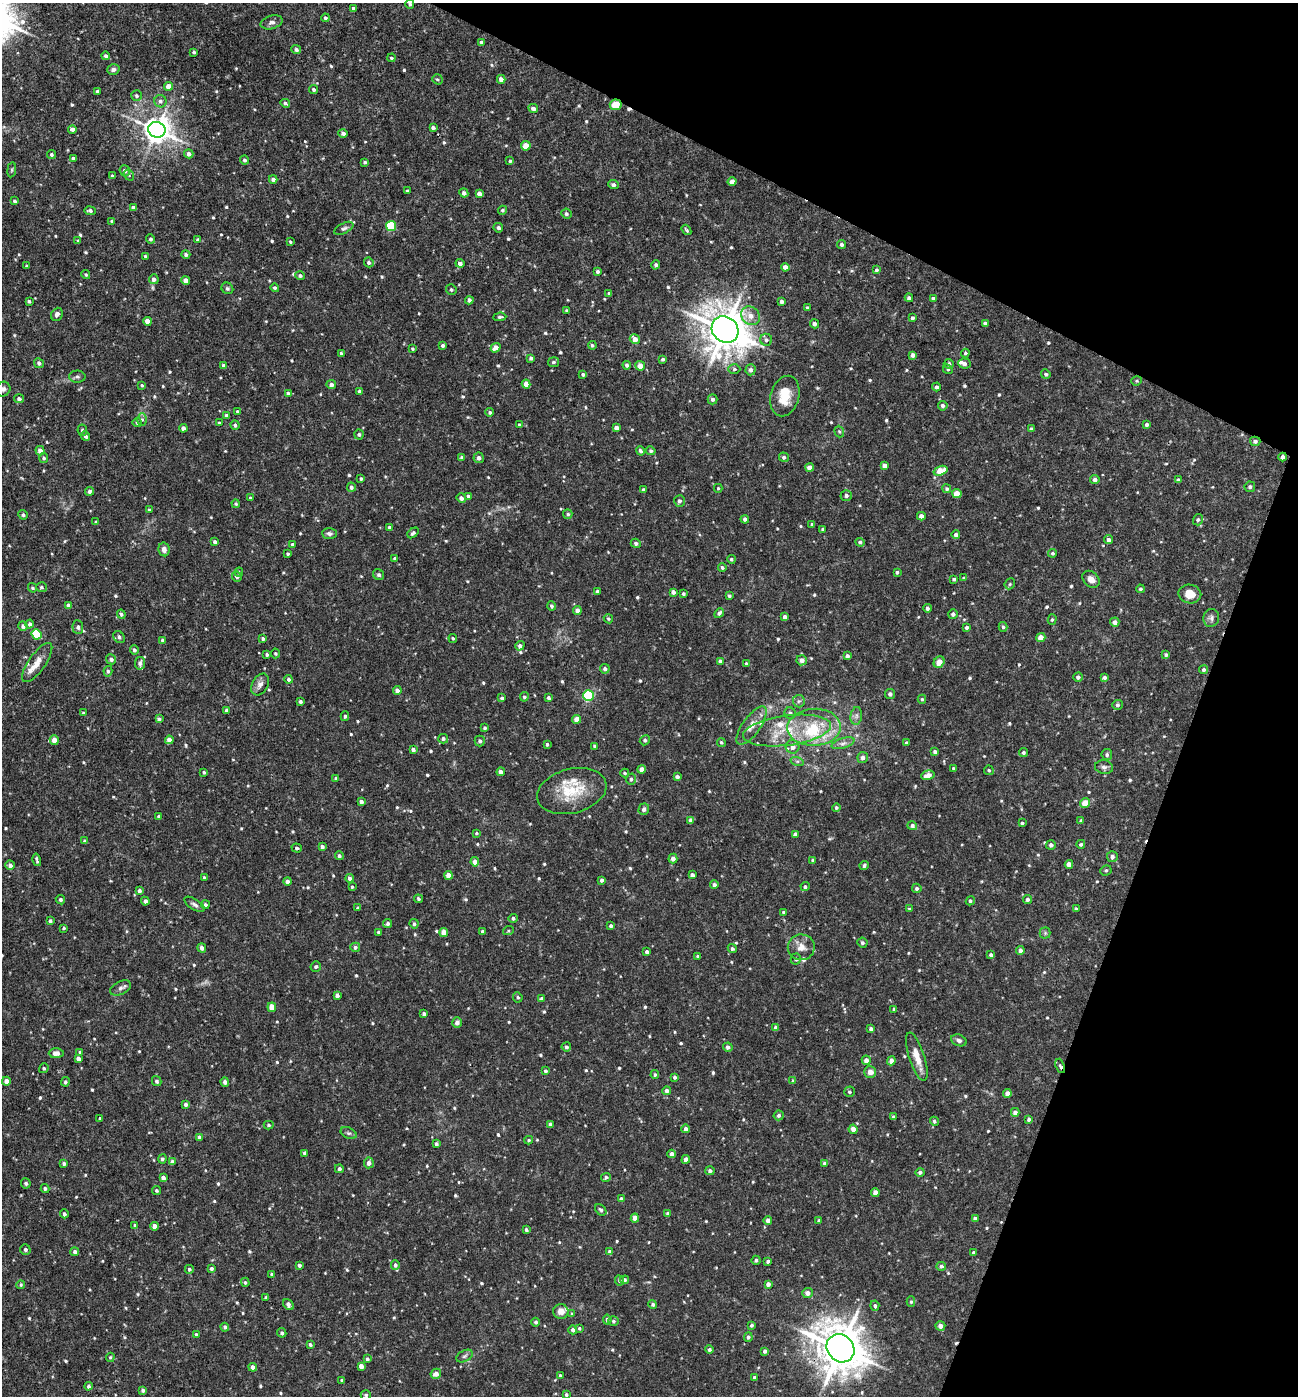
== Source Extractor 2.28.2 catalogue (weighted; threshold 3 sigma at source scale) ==
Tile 8 of 4 x 4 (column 4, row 2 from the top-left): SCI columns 4025-5320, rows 2791-4184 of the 5592 x 5579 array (HDU 1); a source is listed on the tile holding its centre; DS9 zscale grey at full resolution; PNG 1300 x 1398 px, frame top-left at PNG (2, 3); each listed source drawn as its Kron ellipse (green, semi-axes under 4 px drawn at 4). Shown black and unused: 20% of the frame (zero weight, under 3 of 4 exposures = <1% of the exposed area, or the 3 px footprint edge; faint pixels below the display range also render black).
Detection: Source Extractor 2.28.2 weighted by HDU 2 'WHT'; one run over the whole footprint, this tile lists its part. Background 0.019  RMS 0.0026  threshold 0.0117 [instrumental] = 3 sigma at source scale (4.5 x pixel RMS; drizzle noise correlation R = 1.50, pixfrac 1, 0.05/0.05 arcsec/px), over >= 5 px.
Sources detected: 707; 2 cosmic-ray / hot-pixel residue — neither listed nor drawn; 13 inside a brighter listed object's ellipse — not listed separately; of the other 692, all 500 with FLUX_AUTO >= 0.348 (the completeness limit of this list) listed and drawn (192 fainter detections not listed), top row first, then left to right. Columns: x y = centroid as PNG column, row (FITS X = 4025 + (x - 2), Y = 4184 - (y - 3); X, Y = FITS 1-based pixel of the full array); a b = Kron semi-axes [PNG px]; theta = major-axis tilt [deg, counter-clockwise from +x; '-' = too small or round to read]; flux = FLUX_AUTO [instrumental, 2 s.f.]
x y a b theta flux
410 4 4 4 - 0.49
353 8 3 3 - 0.47
325 18 4 4 - 0.42
272 22 11 6 17 0.92
481 42 4 3 - 0.57
296 50 5 4 - 0.72
194 52 3 3 - 0.38
106 56 4 4 - 0.58
391 58 4 3 - 0.42
113 69 6 5 - 0.66
437 79 5 4 - 0.43
501 79 4 4 - 1.3
168 86 4 4 - 2.1
314 90 4 3 - 0.52
97 91 3 3 - 0.45
136 96 5 5 - 0.5
160 101 6 6 - 0.77
285 103 5 3 - 0.61
616 105 6 5 - 4.2
533 108 5 4 - 0.94
433 127 4 3 - 0.66
72 129 4 4 - 1.2
157 130 9 7 -19 290
343 133 5 4 - 0.78
526 146 4 4 - 3.7
189 154 5 4 - 1.2
51 155 4 4 - 0.51
73 159 4 3 - 0.89
244 160 4 4 - 0.55
510 161 4 4 - 0.41
365 162 3 3 - 0.39
12 170 7 4 82 0.36
125 171 5 5 - 0.95
129 175 6 4 -49 0.37
112 176 3 3 - 0.49
273 179 4 4 - 0.84
732 182 4 4 - 1.5
613 185 5 4 - 0.69
407 191 3 3 - 0.39
464 193 5 4 - 0.68
479 194 4 4 - 1.2
15 201 4 4 - 0.48
133 208 4 3 - 0.73
502 210 4 4 - 0.47
90 211 5 4 - 0.68
566 214 5 5 - 0.57
112 221 4 3 - 0.64
391 226 5 5 - 13
344 228 10 5 28 0.66
498 228 5 4 - 0.66
686 230 5 3 - 0.37
151 239 4 4 - 0.53
198 240 4 4 - 0.59
78 241 3 3 - 0.42
290 242 3 3 - 0.36
842 245 4 4 - 0.62
186 254 4 4 - 0.57
145 256 3 3 - 0.35
369 262 5 4 - 0.58
460 263 4 4 - 0.88
656 265 4 4 - 0.66
27 266 3 3 - 0.37
785 267 4 4 - 1.4
876 270 4 4 - 0.39
597 272 4 4 - 0.56
86 275 5 4 - 0.36
300 276 5 4 - 0.58
154 279 5 5 - 0.98
186 280 4 4 - 1.7
227 288 6 5 - 0.49
275 288 4 4 - 0.48
451 290 5 5 - 0.44
609 293 4 3 - 0.37
909 298 4 4 - 0.63
933 298 4 3 - 0.59
469 300 4 4 - 0.81
29 301 3 3 - 0.45
782 302 3 3 - 0.75
807 308 3 3 - 0.38
567 310 3 3 - 0.35
57 314 7 5 68 1
750 316 10 8 -44 2.1
500 317 6 3 5 0.48
912 318 4 4 - 0.61
147 321 4 4 - 2.2
985 323 4 3 - 0.5
814 324 4 4 - 0.78
725 330 14 12 -44 770
635 339 5 4 - 1.5
766 340 6 6 - 0.68
443 345 3 3 - 0.51
592 345 4 4 - 0.46
496 348 5 4 - 2.2
412 349 3 3 - 0.35
341 353 4 3 - 0.46
965 353 4 4 - 0.39
913 355 4 4 - 0.92
531 358 4 4 - 0.55
663 359 4 3 - 0.53
553 362 5 5 - 0.58
39 363 5 4 - 0.7
964 363 6 5 - 0.94
949 364 5 5 - 0.59
627 365 4 4 - 0.69
224 366 4 3 - 1
640 366 5 4 - 2.3
734 369 6 5 - 0.4
948 369 5 4 - 0.35
751 370 5 5 - 0.82
583 374 4 3 - 0.51
1046 374 5 4 - 0.47
77 377 8 6 -1 0.62
1137 381 5 4 - 0.35
526 384 4 4 - 1.7
142 385 4 4 - 0.39
331 385 5 4 - 0.79
936 387 4 4 - 0.64
3 389 7 7 - 0.91
359 391 4 4 - 0.56
288 394 4 3 - 0.7
785 396 20 14 75 5.1
19 399 5 4 - 0.62
712 399 5 5 - 0.67
943 406 5 5 - 0.6
238 412 3 3 - 0.55
490 412 4 4 - 0.45
226 415 4 3 - 0.54
142 420 6 5 - 0.5
137 423 4 4 - 0.6
219 423 3 3 - 0.41
235 425 5 4 - 0.62
519 425 4 4 - 0.5
1147 425 4 4 - 0.6
183 428 4 4 - 1.1
617 428 4 4 - 1.1
1031 429 4 3 - 0.51
82 430 6 5 - 0.51
839 432 6 4 -68 0.39
359 434 5 4 - 0.48
86 436 5 4 - 0.74
1255 441 5 4 - 0.66
40 451 5 4 - 1.3
640 451 5 4 - 0.51
651 451 5 4 - 0.56
462 457 4 3 - 0.48
784 457 5 4 - 0.61
1283 457 4 3 - 0.86
44 458 5 4 - 0.49
479 458 5 5 - 0.92
885 465 4 4 - 1.1
810 467 4 4 - 1.8
940 471 7 4 19 4.5
361 479 3 3 - 0.35
1095 479 4 4 - 0.88
1178 479 4 3 - 0.36
351 487 5 4 - 0.64
1250 487 5 5 - 0.48
718 488 4 3 - 0.35
947 489 4 4 - 0.49
643 490 3 3 - 0.48
89 491 4 4 - 0.62
957 494 4 4 - 3.3
846 495 5 5 - 0.74
468 496 4 3 - 0.74
250 498 3 3 - 0.47
461 498 5 4 - 0.99
679 501 6 5 - 0.78
236 504 4 4 - 0.35
149 510 4 4 - 0.35
568 514 5 4 - 0.52
23 515 5 4 - 0.57
921 516 4 4 - 1.3
745 519 4 4 - 0.72
1198 520 6 5 - 0.46
96 522 3 3 - 0.35
812 524 4 3 - 0.48
389 527 4 4 - 0.53
823 529 3 3 - 0.5
329 533 7 5 -3 0.72
413 533 6 4 40 0.51
956 535 4 4 - 0.77
1108 540 4 4 - 0.73
215 542 4 3 - 0.61
860 542 5 4 - 0.55
636 543 5 4 - 0.69
292 545 4 3 - 0.53
164 549 7 5 -79 1.1
1053 553 4 4 - 0.47
288 554 4 3 - 0.42
395 558 4 3 - 0.38
731 559 4 4 - 0.39
722 567 4 4 - 0.46
239 572 4 3 - 0.37
897 572 4 4 - 0.5
379 575 6 5 - 0.49
237 577 5 4 - 0.69
964 578 4 3 - 0.43
954 579 3 3 - 0.52
1091 579 9 7 -42 1.5
1010 584 6 5 - 0.46
41 587 5 5 - 0.5
32 588 5 3 - 0.36
1140 589 4 4 - 0.47
597 591 4 3 - 0.46
673 592 4 4 - 0.93
683 594 4 4 - 0.45
1190 594 11 9 -10 2.9
729 596 3 3 - 0.52
68 605 4 4 - 1.3
552 606 4 4 - 0.49
927 608 4 4 - 0.66
577 610 4 4 - 1.4
719 613 5 4 - 0.71
121 614 4 4 - 0.56
953 614 5 5 - 0.79
785 617 4 4 - 1.1
1211 618 9 8 - 0.86
608 619 5 4 - 0.37
1052 620 5 4 - 0.36
1115 622 5 4 - 1.1
30 624 4 4 - 0.59
23 626 5 4 - 0.76
78 627 7 5 -86 0.67
966 627 4 4 - 0.52
1003 627 5 4 - 0.46
36 634 5 5 - 11
119 637 6 5 - 0.7
453 638 4 4 - 0.36
1041 638 4 4 - 2.5
263 639 3 3 - 0.43
163 640 4 3 - 0.59
520 646 5 4 - 0.79
134 650 5 4 - 0.61
275 653 5 5 - 0.42
267 654 3 3 - 0.49
1166 655 4 4 - 0.48
847 656 4 3 - 0.72
111 659 5 5 - 0.79
802 660 5 5 - 1.4
720 661 4 4 - 0.82
939 662 6 5 - 2.3
37 663 23 8 55 3.1
140 663 6 5 - 0.89
746 664 4 3 - 0.38
605 669 5 5 - 0.76
1204 670 4 4 - 0.55
108 671 5 4 - 0.53
1078 677 5 4 - 0.67
1104 678 4 4 - 0.72
289 679 4 4 - 0.63
260 684 12 8 60 1.4
397 691 4 4 - 1.4
890 694 5 5 - 0.77
588 695 5 5 - 26
524 697 5 4 - 0.49
502 698 4 3 - 0.49
548 698 4 3 - 0.52
922 699 4 4 - 0.39
799 701 6 6 - 0.58
300 702 4 3 - 0.65
1117 705 5 5 - 0.54
226 710 4 3 - 0.5
83 713 4 3 - 0.39
790 713 6 5 - 0.88
345 716 5 4 - 0.44
856 716 9 5 82 0.84
159 719 4 3 - 0.58
577 719 4 4 - 2.5
752 726 23 9 54 2.8
814 727 26 18 3 12
485 728 4 3 - 0.43
787 730 44 15 7 11
443 739 5 5 - 0.68
54 740 5 4 - 2.2
169 740 4 4 - 1.6
645 740 5 5 - 0.49
480 741 5 5 - 0.71
721 742 4 4 - 0.43
843 743 12 5 17 1.1
906 743 3 3 - 0.55
547 744 3 3 - 0.42
595 746 3 3 - 0.48
793 747 7 6 - 1.8
413 750 4 3 - 0.78
935 752 4 4 - 0.69
1023 753 4 4 - 0.49
1107 755 5 5 - 0.64
863 757 5 5 - 0.98
797 761 7 4 -18 0.48
1104 767 9 7 -8 0.85
641 769 4 4 - 1.1
954 769 3 3 - 0.5
989 770 5 4 - 0.42
204 772 3 3 - 0.41
501 772 4 4 - 1
625 773 4 3 - 0.39
928 775 7 4 16 1.8
677 777 4 3 - 0.72
336 779 3 3 - 0.66
631 779 6 5 - 0.59
572 791 35 22 14 9.5
361 802 4 3 - 0.77
1085 803 5 5 - 2.8
836 808 4 4 - 0.45
644 809 6 5 - 0.78
158 816 3 3 - 0.36
691 820 4 4 - 1.1
1081 821 4 4 - 0.53
1022 823 4 3 - 0.38
912 826 5 4 - 0.66
476 833 4 3 - 0.39
795 834 4 4 - 0.7
85 841 4 3 - 0.59
1081 844 4 4 - 0.52
1051 845 5 4 - 0.81
322 847 4 3 - 0.73
297 848 5 4 - 0.67
339 856 4 4 - 0.59
1112 857 5 5 - 0.84
673 859 5 4 - 1.2
37 860 6 3 -76 0.5
813 861 4 4 - 0.51
475 862 4 4 - 1.6
1069 864 4 4 - 1.5
10 865 4 4 - 0.92
864 865 5 4 - 0.61
1106 870 6 5 - 0.51
449 875 4 4 - 2.7
692 875 4 4 - 0.97
204 878 3 3 - 0.4
350 878 4 4 - 0.8
602 880 4 3 - 0.64
288 881 4 4 - 1.1
714 885 4 4 - 0.73
352 887 3 3 - 0.37
805 887 4 4 - 0.51
917 888 5 4 - 0.54
139 891 4 3 - 0.64
419 899 4 4 - 0.47
1027 899 4 4 - 0.68
60 900 5 4 - 0.58
145 901 4 4 - 0.71
970 901 5 4 - 0.45
194 904 11 5 -33 0.77
205 905 4 4 - 0.64
358 908 3 3 - 0.49
909 909 3 3 - 0.35
1076 909 4 3 - 0.5
783 912 4 4 - 0.39
513 918 4 4 - 0.57
50 921 4 3 - 0.56
388 923 4 4 - 0.64
414 924 4 4 - 0.57
611 926 4 3 - 0.56
64 928 3 3 - 0.36
482 931 4 3 - 0.46
508 931 5 3 - 0.4
378 932 3 3 - 0.4
444 932 4 4 - 2.9
1045 933 5 5 - 0.43
862 943 5 5 - 0.58
355 947 5 5 - 0.64
801 947 13 13 - 2.5
202 948 5 4 - 0.98
732 949 5 4 - 0.53
1020 950 4 4 - 0.84
647 952 4 3 - 0.67
991 955 4 4 - 0.67
698 956 4 3 - 0.55
796 959 5 5 - 0.55
316 967 5 5 - 0.54
120 988 11 6 25 0.91
337 995 4 3 - 0.84
518 997 5 4 - 0.45
542 998 4 4 - 0.54
272 1007 4 4 - 2.9
894 1009 3 3 - 0.36
424 1014 4 4 - 0.88
457 1023 5 5 - 1.1
776 1028 4 4 - 0.97
871 1029 4 3 - 0.64
959 1040 8 5 -22 0.72
566 1047 5 4 - 0.57
728 1047 5 4 - 0.76
80 1052 4 3 - 0.36
56 1053 7 5 0 1.5
917 1057 25 7 -72 3.4
78 1059 4 4 - 1
866 1060 5 4 - 1.3
891 1061 4 4 - 1.2
1060 1066 7 4 -71 0.64
44 1068 5 4 - 0.45
546 1071 4 4 - 0.6
870 1072 6 5 - 1.6
655 1075 4 3 - 0.39
675 1077 4 3 - 0.62
6 1081 4 4 - 1.2
157 1081 5 4 - 0.55
793 1081 4 4 - 0.43
65 1082 5 4 - 0.44
225 1082 5 4 - 0.65
667 1091 4 4 - 0.91
849 1092 5 5 - 0.45
1007 1094 4 4 - 1.5
186 1104 4 3 - 0.75
1015 1112 4 4 - 1.3
779 1115 5 5 - 0.69
894 1117 4 3 - 0.57
100 1118 3 3 - 0.46
1029 1119 4 4 - 0.53
934 1121 5 4 - 0.47
550 1124 4 4 - 0.68
269 1125 5 4 - 0.49
686 1129 4 4 - 1
853 1129 4 4 - 1.5
349 1133 8 5 -25 0.59
199 1137 4 4 - 0.64
529 1140 4 3 - 0.4
436 1144 4 3 - 0.66
304 1153 4 4 - 0.39
672 1154 4 4 - 1.1
162 1159 4 4 - 0.53
686 1159 4 4 - 1.1
172 1162 4 4 - 1.1
369 1163 5 5 - 1.1
825 1163 4 4 - 0.54
64 1164 4 4 - 0.54
339 1169 4 4 - 0.57
710 1171 5 4 - 0.61
920 1172 4 4 - 0.58
606 1177 5 4 - 0.57
163 1178 4 4 - 0.91
26 1183 5 5 - 0.57
45 1189 4 4 - 0.55
156 1190 4 4 - 0.43
875 1192 4 4 - 1.9
621 1199 4 4 - 0.92
601 1210 6 4 -47 0.51
667 1213 4 4 - 0.48
64 1214 4 4 - 0.63
635 1218 4 4 - 2.2
975 1219 4 4 - 1
768 1220 4 4 - 1.5
819 1221 4 3 - 0.51
135 1226 4 4 - 0.49
154 1226 4 4 - 1.6
526 1230 4 3 - 0.57
25 1250 5 5 - 0.64
75 1252 4 4 - 0.73
610 1252 4 4 - 1.2
974 1253 4 3 - 0.66
756 1260 4 4 - 0.69
768 1261 4 3 - 0.54
299 1265 3 3 - 0.59
395 1265 5 4 - 0.69
941 1266 5 4 - 0.62
189 1269 4 4 - 0.55
211 1269 4 4 - 0.58
272 1274 3 3 - 0.49
619 1280 5 4 - 0.56
624 1280 4 4 - 0.7
245 1282 4 4 - 0.4
768 1284 4 4 - 1
21 1285 4 4 - 0.37
808 1293 5 5 - 1.2
266 1297 3 3 - 0.38
911 1302 5 4 - 0.43
288 1304 6 4 -51 1.1
653 1304 4 4 - 0.55
875 1306 5 4 - 0.56
561 1311 8 7 - 1.9
572 1314 4 4 - 0.35
607 1320 5 4 - 0.72
613 1321 5 5 - 0.45
536 1322 4 4 - 0.59
752 1325 4 4 - 0.49
940 1326 5 4 - 1.4
225 1327 4 4 - 0.66
579 1328 4 4 - 0.36
573 1330 4 4 - 0.85
282 1333 5 4 - 0.48
196 1335 4 3 - 0.62
748 1337 5 4 - 0.58
310 1345 4 3 - 0.53
840 1348 15 13 -48 960
709 1349 4 4 - 0.54
765 1351 4 3 - 0.7
464 1356 9 5 27 0.68
110 1357 5 4 - 0.35
367 1359 4 4 - 0.5
361 1366 4 4 - 1.5
253 1367 4 4 - 1.1
436 1374 5 5 - 1.5
560 1376 3 3 - 0.49
754 1377 3 3 - 0.51
342 1380 3 3 - 0.51
88 1386 4 4 - 0.61
143 1390 4 4 - 0.59
366 1395 5 4 - 0.49
566 1395 3 3 - 0.56
Overlapping masked pixels (flux is a lower limit): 5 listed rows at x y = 616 105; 1255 441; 1283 457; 1060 1066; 840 1348
Isophote crosses this tile's border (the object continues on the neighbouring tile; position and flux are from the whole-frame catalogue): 1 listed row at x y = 3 389